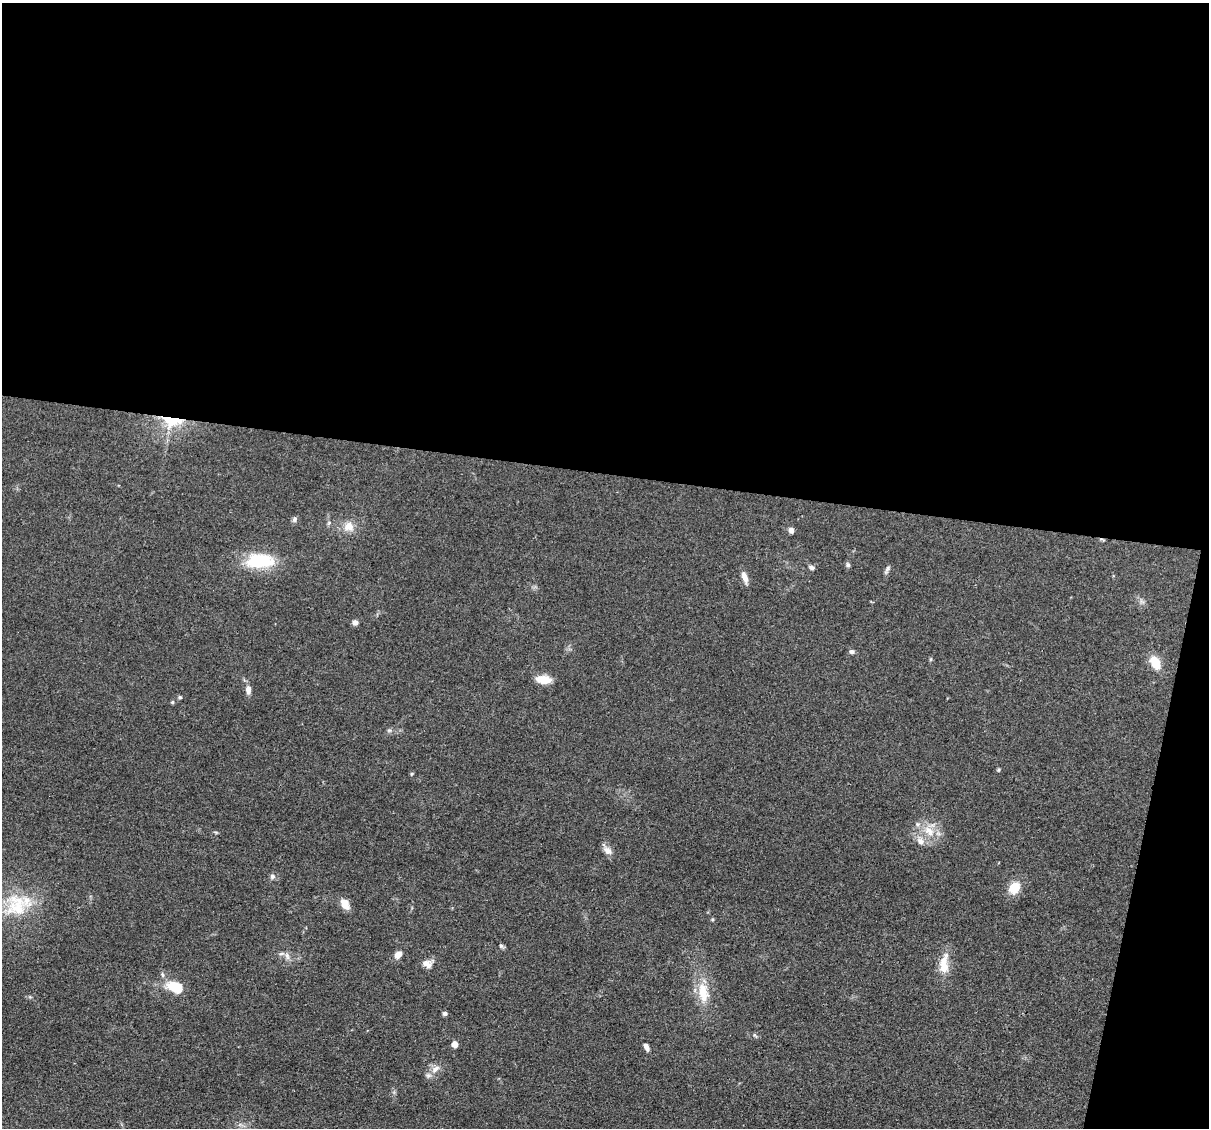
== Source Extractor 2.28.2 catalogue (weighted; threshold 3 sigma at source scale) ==
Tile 4 of 4 x 4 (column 4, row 1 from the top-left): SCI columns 3623-4829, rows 3609-4734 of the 4830 x 4851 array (HDU 1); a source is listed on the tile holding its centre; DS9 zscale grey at full resolution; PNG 1211 x 1130 px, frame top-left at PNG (2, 3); no overlay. Shown black and unused: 45% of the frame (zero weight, under 3 of 4 exposures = <1% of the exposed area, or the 3 px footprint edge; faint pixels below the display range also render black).
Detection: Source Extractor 2.28.2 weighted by HDU 2 'WHT'; one run over the whole footprint, this tile lists its part. Background 0.067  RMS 0.0061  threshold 0.0275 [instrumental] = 3 sigma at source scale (4.5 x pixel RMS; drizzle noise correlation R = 1.50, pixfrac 1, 0.05/0.05 arcsec/px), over >= 5 px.
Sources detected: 39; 2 inside a brighter listed object's ellipse — not listed separately; the other 37 listed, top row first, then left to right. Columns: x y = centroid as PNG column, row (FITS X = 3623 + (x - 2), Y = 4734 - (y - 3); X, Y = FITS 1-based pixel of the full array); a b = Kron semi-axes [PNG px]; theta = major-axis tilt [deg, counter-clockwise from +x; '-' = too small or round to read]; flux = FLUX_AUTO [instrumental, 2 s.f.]
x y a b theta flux
172 421 29 14 -3 21
294 519 7 6 - 1.4
349 527 14 13 - 6.5
791 530 7 6 - 2.2
260 561 26 13 2 34
848 565 7 5 -75 1.2
811 567 7 5 -21 1.8
887 569 10 5 60 1.6
745 577 13 6 -70 4.4
355 622 7 6 - 2.4
852 652 6 5 - 1.5
931 659 6 4 71 0.67
1155 663 12 8 -64 14
543 679 13 7 -5 12
248 690 10 6 -89 3.3
180 697 5 4 - 0.84
172 702 5 5 - 0.67
998 770 6 3 71 0.67
411 774 5 3 - 0.63
929 831 17 11 -43 9
920 841 10 8 -33 3.8
607 850 13 9 -39 3.6
272 876 7 6 - 1.7
1014 888 12 10 54 11
345 903 12 9 -64 5.6
16 906 35 28 -78 32
501 946 6 6 - 1.1
398 955 7 6 - 5.3
287 956 11 5 -66 2.3
944 962 25 12 77 10
427 963 14 9 -3 4.2
176 988 14 7 -28 24
703 992 28 13 -83 14
445 1013 5 4 - 1.4
455 1044 5 5 - 5.8
646 1047 9 5 -66 2.9
435 1069 15 7 37 4.3
Overlapping masked pixels (flux is a lower limit): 1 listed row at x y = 172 421